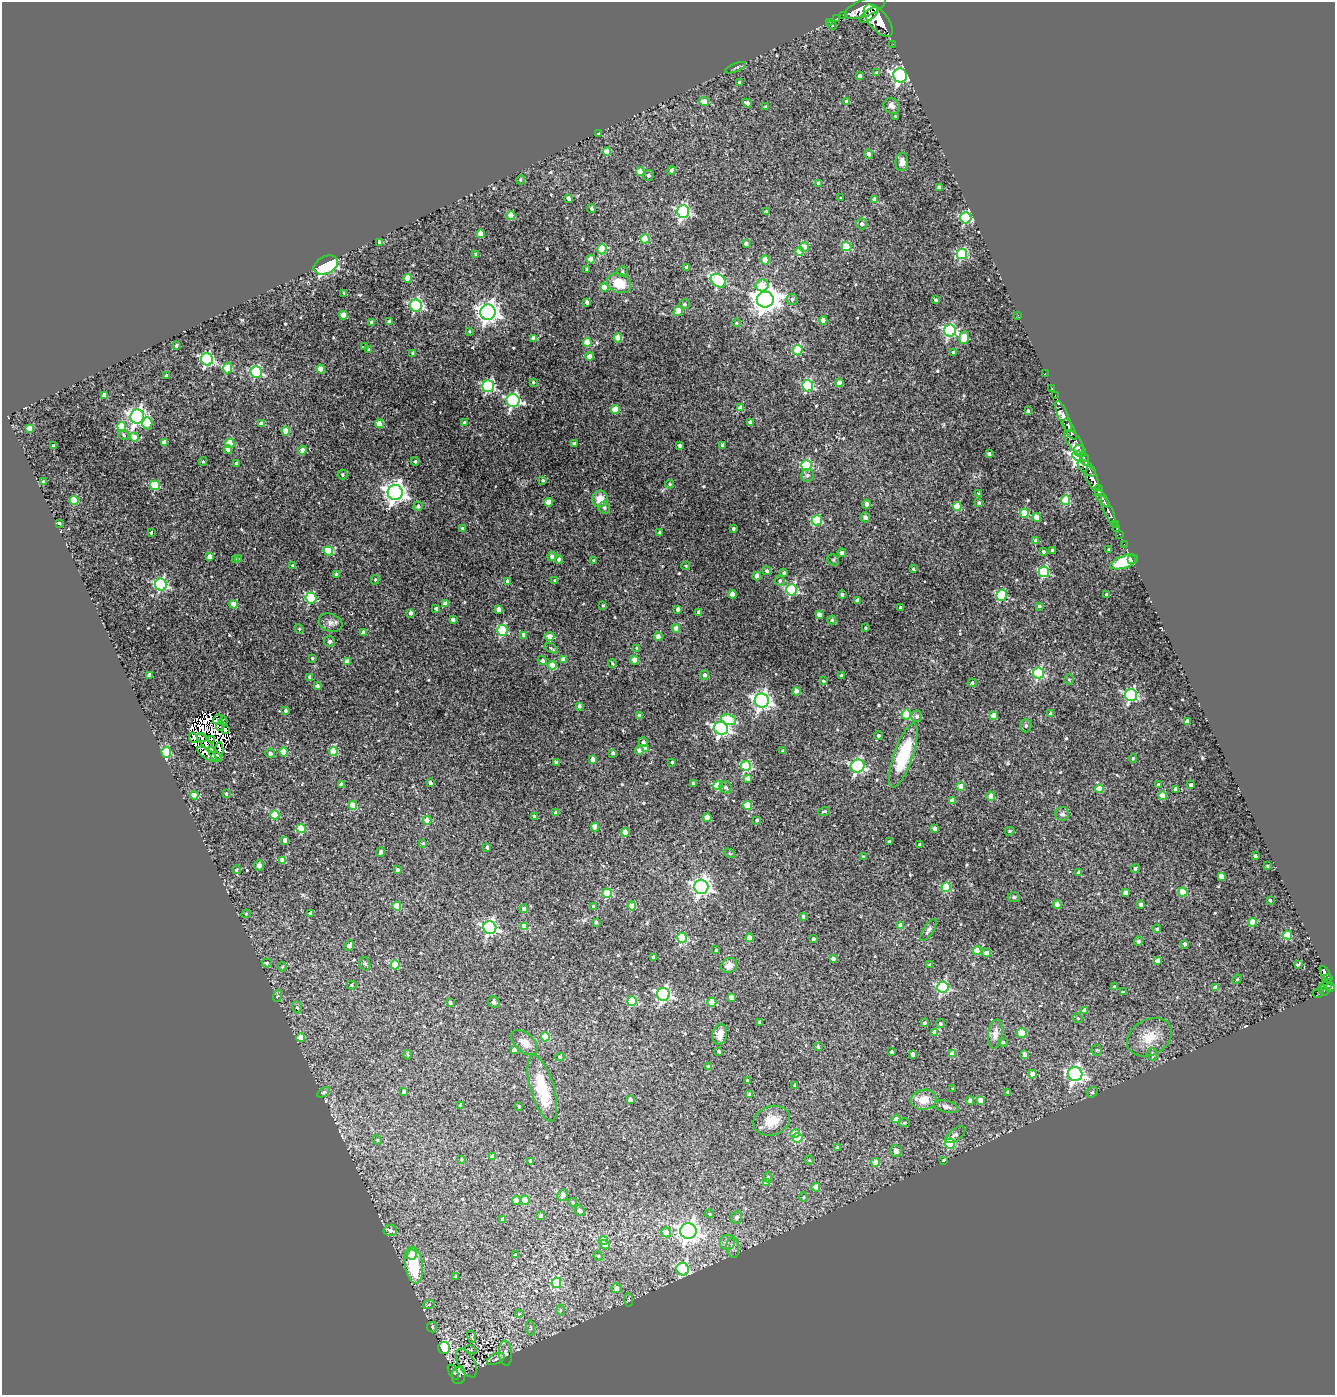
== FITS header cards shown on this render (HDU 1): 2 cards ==
NAXIS1  =                 1333
NAXIS2  =                 1393

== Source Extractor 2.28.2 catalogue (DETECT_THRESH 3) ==
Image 1333 x 1393 px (HDU 1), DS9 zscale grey, 1 PNG px = 1 image px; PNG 1337 x 1397 px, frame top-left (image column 1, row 1393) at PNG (2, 2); each listed source drawn as its Kron ellipse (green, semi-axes under 4 px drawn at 4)
Background 0.451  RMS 0.025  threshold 0.0746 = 3 sigma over >= 5 px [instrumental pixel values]
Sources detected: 602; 9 with non-positive FLUX_AUTO (blend fragments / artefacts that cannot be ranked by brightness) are neither listed nor drawn; of the other 593, the 500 brightest by FLUX_AUTO listed and drawn (93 fainter detections omitted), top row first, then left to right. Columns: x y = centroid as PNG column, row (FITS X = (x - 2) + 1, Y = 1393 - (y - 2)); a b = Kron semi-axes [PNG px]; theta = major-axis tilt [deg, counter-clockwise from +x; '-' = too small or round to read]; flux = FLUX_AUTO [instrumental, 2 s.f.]
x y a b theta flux
865 7 22 8 22 2500
843 15 2 2 - 7.7
869 15 11 5 37 680
837 18 4 2 - 5.1
878 20 19 9 -51 2400
829 22 2 2 - 6.6
832 25 4 4 - 2
893 44 2 2 - 5.1
736 68 11 3 22 3
877 72 4 3 - 4.2
900 75 7 6 - 510
859 76 4 3 - 8.4
739 82 3 3 - 2.9
704 101 5 4 - 18
847 102 4 4 - 10
747 103 5 3 - 9.1
766 106 4 3 - 3
892 106 8 7 - 9.2
895 117 3 3 - 2.7
599 133 3 3 - 2.6
607 152 4 4 - 36
869 154 5 4 - 5.8
902 162 9 6 88 12
671 170 4 3 - 5.1
640 172 4 4 - 36
649 175 5 5 - 3.1
521 180 4 4 - 2
819 183 4 4 - 4.7
939 188 4 4 - 13
568 198 4 3 - 4.9
841 198 3 2 - 1.8
875 200 4 4 - 14
591 209 4 3 - 3.2
683 211 6 6 - 330
766 212 3 3 - 2.3
511 216 4 4 - 52
966 218 5 5 - 220
862 224 5 5 - 5.2
481 234 4 4 - 29
645 239 4 4 - 45
380 242 4 3 - 7.1
746 244 4 3 - 6.5
804 247 4 4 - 26
847 247 5 4 - 67
602 249 5 4 - 69
799 251 4 4 - 45
476 254 3 3 - 4.4
962 254 5 5 - 160
591 259 4 4 - 21
765 260 4 4 - 28
326 265 13 8 27 210
687 267 4 4 - 7.9
587 269 3 3 - 3.1
622 271 5 5 - 2.8
407 278 4 4 - 34
718 281 8 6 -36 160
619 283 12 9 -23 39
762 285 6 6 - 38
604 287 4 4 - 18
344 293 3 3 - 2
792 299 5 5 - 4.7
765 300 8 8 - 2400
936 300 3 3 - 3.7
587 302 4 3 - 4.8
684 304 5 5 - 3.7
416 305 6 6 - 280
678 311 5 4 - 22
488 312 7 7 - 1100
343 315 4 4 - 24
1018 315 3 2 - 4
823 320 4 4 - 23
389 321 3 3 - 2.5
372 322 4 3 - 4.7
737 323 4 3 - 2
470 331 4 4 - 2.1
950 331 6 6 - 300
533 338 4 4 - 7.2
618 338 4 4 - 33
964 338 6 5 - 42
587 342 4 4 - 39
176 346 3 3 - 2.8
364 347 3 2 - 1.8
369 350 4 3 - 2.8
798 350 5 5 - 94
953 352 3 3 - 3
413 353 4 3 - 4.9
589 356 4 4 - 16
207 359 6 6 - 300
228 368 5 4 - 59
320 369 4 4 - 21
256 372 6 5 - 180
1045 373 2 2 - 7.1
166 375 3 3 - 2.1
533 382 3 3 - 2.3
839 383 4 4 - 12
488 386 6 6 - 210
808 386 5 5 - 200
1052 389 3 2 - 16
104 395 4 4 - 8.1
1055 395 2 2 - 5.6
513 400 6 6 - 330
740 408 4 4 - 13
615 409 4 4 - 45
1028 411 3 3 - 3
137 416 7 7 - 670
1063 416 17 5 -67 630
464 422 4 4 - 2.5
750 422 4 3 - 4.8
147 423 6 5 - 30
261 424 4 4 - 12
379 424 4 4 - 34
122 427 4 4 - 52
29 428 4 4 - 18
1070 429 11 4 -63 640
286 431 4 4 - 29
124 435 6 4 -32 2.8
134 437 4 4 - 26
1074 442 14 6 -55 240
164 443 4 4 - 17
230 443 5 4 - 57
574 444 4 3 - 9.1
679 445 4 3 - 7.6
723 445 4 3 - 4.3
53 446 3 3 - 4.9
228 449 4 4 - 11
302 450 4 4 - 7.9
1080 451 6 5 - 370
989 454 3 3 - 5
1078 456 5 4 - 690
1084 459 6 3 -68 200
203 461 4 4 - 2.3
415 462 4 4 - 3.6
236 463 3 3 - 4.3
807 465 5 5 - 130
1087 468 11 5 -41 300
342 475 5 5 - 2.7
807 475 6 6 - 5.4
1092 479 13 5 -70 790
543 480 3 3 - 2.4
43 482 4 4 - 4.1
670 484 4 3 - 2.4
155 485 5 4 - 83
1099 490 5 4 - 200
395 493 7 7 - 1200
979 494 4 3 - 3.4
1102 498 10 4 -55 480
600 499 8 7 - 21
1065 500 5 5 - 100
74 501 4 4 - 64
548 502 4 4 - 28
979 503 4 4 - 4.1
866 504 4 4 - 8.2
418 506 5 4 - 5.7
957 507 4 4 - 58
604 508 6 5 - 4.9
1108 511 17 3 -67 120
1024 513 4 4 - 56
865 517 5 5 - 6.1
1037 517 4 4 - 27
817 520 5 5 - 100
59 523 4 3 - 2.9
1115 524 3 2 - 20
462 528 4 4 - 3.7
1117 528 3 2 - 12
733 529 3 3 - 3.4
660 532 3 3 - 3.6
151 533 3 3 - 2.7
1120 534 3 2 - 6.7
1036 541 4 4 - 10
1124 544 2 2 - 3.9
1052 550 4 3 - 4.3
1108 550 4 3 - 1.9
328 551 4 4 - 64
1043 552 4 3 - 4.2
842 553 4 4 - 5.8
210 556 4 4 - 12
552 556 4 4 - 6.9
239 559 4 3 - 1.8
236 560 4 4 - 2.3
559 560 4 4 - 6.8
594 560 3 3 - 2.3
833 560 6 5 - 2.5
1132 560 2 2 - 9.4
1124 562 14 6 19 68
293 565 3 3 - 4.7
686 566 4 3 - 1.9
913 569 3 3 - 2.2
767 571 4 4 - 3.5
1044 572 5 5 - 150
784 573 3 3 - 4.3
336 575 4 3 - 8.7
757 576 4 4 - 20
375 580 5 4 - 2.5
508 581 4 3 - 5.5
555 581 4 3 - 2.9
780 581 5 5 - 3
161 585 6 6 - 250
792 590 5 5 - 180
732 594 4 4 - 27
1107 594 3 3 - 4.4
842 595 3 3 - 5.8
1001 595 6 5 - 92
311 598 5 5 - 150
857 600 4 3 - 4.2
234 604 4 4 - 20
445 604 4 4 - 21
603 605 3 3 - 1.9
1039 606 4 3 - 3
436 608 3 3 - 3.2
900 608 3 3 - 4.3
498 609 4 4 - 13
678 609 4 3 - 5.1
699 612 4 3 - 10
410 613 4 3 - 7.9
819 615 4 4 - 15
453 620 4 3 - 5.9
832 620 4 4 - 2.4
330 623 12 9 -19 9.4
676 628 4 4 - 17
865 628 3 2 - 1.8
299 629 5 4 - 2
502 630 5 5 - 180
363 633 4 4 - 9.3
524 635 4 3 - 9.8
550 636 5 4 - 18
658 637 4 4 - 21
330 641 5 5 - 3.9
551 648 7 3 -29 2.5
637 648 3 3 - 2.6
312 658 3 3 - 2
563 660 4 4 - 13
634 660 4 4 - 24
542 661 4 4 - 5
348 662 4 4 - 25
612 664 4 3 - 2.1
552 665 4 4 - 47
1038 673 5 5 - 200
149 675 4 4 - 18
704 675 5 4 - 4.9
842 676 4 3 - 6.2
310 677 4 3 - 8.3
1069 680 5 4 - 2.5
823 681 4 3 - 1.9
972 683 4 4 - 3.1
317 686 4 3 - 4.3
796 691 4 4 - 19
1131 695 6 6 - 240
762 700 7 7 - 770
579 706 4 3 - 5.9
285 711 3 3 - 3.9
906 714 5 4 - 84
1051 714 4 4 - 8.9
639 716 4 3 - 8
917 716 6 5 - 5.6
993 716 4 4 - 26
218 719 5 3 - 1.8
729 720 7 5 -19 71
223 721 4 3 - 4.3
1187 721 4 3 - 8.2
220 726 5 3 - 3.7
1026 726 7 5 90 3.8
721 728 7 6 - 500
225 730 3 2 - 1.9
878 736 4 4 - 4.5
202 737 5 3 - 2.4
193 738 5 4 - 3.1
211 739 4 3 - 5.2
643 742 5 4 - 5.6
206 743 12 4 -48 3.3
646 749 4 4 - 18
219 751 9 4 84 11
333 751 4 4 - 47
639 751 4 4 - 11
783 751 3 3 - 3.9
166 752 5 4 - 110
284 752 4 4 - 45
270 753 5 4 - 5.8
613 753 4 3 - 4.4
207 754 11 5 -35 5.9
215 755 9 3 -49 5.9
903 756 34 9 70 110
1133 758 4 3 - 2.2
592 759 4 4 - 15
556 762 4 3 - 7.1
672 762 3 3 - 3
746 766 5 5 - 140
858 766 7 6 - 340
748 778 4 4 - 12
430 783 4 3 - 6
693 783 3 3 - 1.9
341 785 4 4 - 12
718 785 5 4 - 96
1159 785 4 3 - 6.3
1191 785 4 3 - 6.8
961 786 4 4 - 26
726 787 6 5 - 4.7
1099 789 4 4 - 43
1176 789 4 4 - 13
226 793 3 3 - 2.6
194 795 4 4 - 32
991 796 4 4 - 28
1163 796 4 4 - 37
952 800 4 4 - 15
748 805 4 4 - 55
353 806 4 4 - 59
824 811 6 3 19 2.3
556 813 4 4 - 8
1062 814 7 7 - 5
275 815 4 4 - 74
534 816 3 3 - 3.4
707 817 4 4 - 30
427 820 4 4 - 34
757 820 3 3 - 3.3
595 827 4 4 - 20
301 828 4 4 - 49
935 829 4 3 - 6.3
1010 831 5 4 - 2.5
625 832 4 4 - 28
285 840 4 4 - 8.7
890 841 3 3 - 3.5
423 843 4 4 - 2.3
919 845 3 3 - 3.8
487 847 3 3 - 4.2
381 852 5 4 - 6.7
729 853 6 4 -32 2.2
1255 856 3 3 - 4.6
863 857 3 3 - 3.5
282 860 4 4 - 18
259 865 5 5 - 5.7
1268 866 3 3 - 2.2
1135 869 5 4 - 4.1
236 870 4 4 - 2.4
398 870 4 3 - 5.2
1078 872 4 4 - 4.5
1221 876 4 4 - 21
701 887 7 7 - 740
946 887 5 4 - 98
1183 892 4 4 - 56
607 893 4 4 - 80
1126 893 4 4 - 10
1014 897 6 5 - 3
1270 900 3 3 - 2.2
1141 904 4 3 - 5.6
1057 905 4 4 - 24
397 906 4 4 - 47
632 906 4 4 - 28
593 907 4 3 - 6.9
524 909 4 4 - 8.6
310 913 4 3 - 7.5
246 914 4 4 - 2
803 916 3 3 - 3.5
596 922 4 3 - 5
1253 922 4 4 - 43
900 925 4 4 - 15
525 926 4 4 - 30
490 927 6 6 - 440
1157 929 4 4 - 3.2
928 930 12 5 56 4.9
1288 935 4 4 - 77
682 938 5 4 - 100
749 938 4 4 - 14
813 939 3 3 - 4.5
1138 941 4 3 - 4.4
1185 944 4 3 - 4.9
349 946 5 5 - 7.3
716 950 3 3 - 1.8
977 951 4 4 - 34
986 953 4 4 - 7.6
654 957 4 4 - 12
833 958 4 3 - 6.9
1157 961 4 4 - 13
267 963 5 4 - 2.7
365 964 7 5 -73 3.6
1298 964 4 3 - 5.9
395 965 4 4 - 70
729 965 8 7 - 13
930 965 4 3 - 4.7
282 967 4 4 - 1.8
1325 973 8 4 -58 67
1237 979 5 4 - 1.8
1327 979 5 4 - 77
352 985 5 4 - 2.5
1326 985 5 4 - 170
943 987 5 5 - 210
1115 987 3 3 - 4.1
1330 987 5 4 - 120
1216 988 4 4 - 18
1323 990 6 4 -50 57
1123 992 3 3 - 1.8
1318 993 5 4 - 32
663 994 6 6 - 400
277 996 6 4 71 2.1
731 997 4 4 - 13
632 1001 5 4 - 100
494 1002 6 5 - 4.5
712 1002 4 4 - 30
450 1003 3 3 - 5.1
297 1007 6 5 - 3.4
1084 1011 4 4 - 17
1078 1018 5 4 - 2.4
760 1022 3 3 - 3.6
924 1023 4 4 - 3.4
940 1023 4 4 - 3.5
935 1032 4 4 - 20
1022 1033 5 5 - 42
720 1034 10 7 79 17
995 1034 14 7 81 14
545 1037 4 4 - 62
1149 1037 23 17 29 40
301 1038 4 4 - 30
1003 1042 5 4 - 3.1
524 1043 16 9 -41 14
818 1047 4 3 - 3
514 1050 4 4 - 19
1097 1050 5 5 - 2.1
718 1051 3 3 - 2.4
892 1052 3 3 - 4.8
913 1054 4 4 - 13
952 1054 4 4 - 27
1025 1054 4 4 - 12
1153 1054 6 5 - 6.7
408 1055 4 3 - 2.3
560 1057 4 4 - 2.7
709 1067 4 4 - 7.2
1032 1074 4 4 - 14
1075 1074 7 7 - 550
747 1080 4 3 - 2.4
795 1085 4 4 - 3.6
542 1088 34 11 -74 70
953 1089 3 3 - 2.6
324 1092 7 4 31 2.7
404 1092 4 4 - 9
1008 1092 3 3 - 3.2
1092 1092 6 5 - 2.5
750 1095 4 4 - 10
630 1099 4 3 - 8.3
924 1100 13 10 9 26
980 1100 4 4 - 22
970 1101 4 4 - 9.3
461 1106 4 3 - 7.6
519 1106 3 3 - 2.5
946 1107 12 6 -12 5.8
896 1119 4 4 - 13
772 1121 18 14 20 29
904 1123 6 4 0 2.8
795 1133 5 4 - 23
955 1135 11 6 37 6.4
797 1138 5 5 - 80
377 1140 5 4 - 2.3
950 1143 5 5 - 87
837 1147 3 3 - 3.1
896 1151 6 6 - 7.7
493 1156 4 4 - 21
461 1159 3 3 - 2.3
809 1160 5 4 - 2
944 1160 3 3 - 2.9
531 1161 4 3 - 5.9
876 1162 4 4 - 26
768 1177 5 4 - 2.5
766 1182 4 4 - 16
816 1187 4 4 - 28
563 1195 6 5 - 8.8
803 1197 4 4 - 1.8
516 1200 4 4 - 33
525 1200 4 4 - 43
573 1202 4 4 - 3.2
579 1211 5 5 - 7.3
710 1214 4 3 - 2.6
541 1216 4 3 - 9.4
737 1218 6 5 - 5.8
503 1219 4 4 - 7.7
390 1230 7 6 - 9.5
688 1231 8 7 - 950
666 1232 5 5 - 20
603 1241 4 4 - 14
727 1242 7 7 - 6.6
605 1245 5 4 - 39
733 1247 10 6 -87 5.8
412 1254 5 5 - 35
516 1255 4 3 - 6
598 1256 5 4 - 1.9
414 1265 18 9 -82 81
683 1269 6 6 - 190
456 1277 4 3 - 2.8
556 1283 5 5 - 110
616 1288 5 5 - 18
629 1300 7 4 -84 2.6
429 1304 6 4 20 3
560 1310 5 3 - 1.8
519 1314 4 4 - 1.9
432 1327 5 5 - 2.4
530 1328 8 4 -81 2.3
472 1337 6 4 -73 2.2
444 1348 6 6 - 170
471 1350 6 4 -17 2.2
506 1353 12 6 -87 7
496 1359 9 5 23 5.3
466 1363 16 8 -60 5.3
453 1372 8 4 -60 34
459 1375 9 6 80 38
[93 fainter detections neither listed nor drawn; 9 non-positive-flux detections neither listed nor drawn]